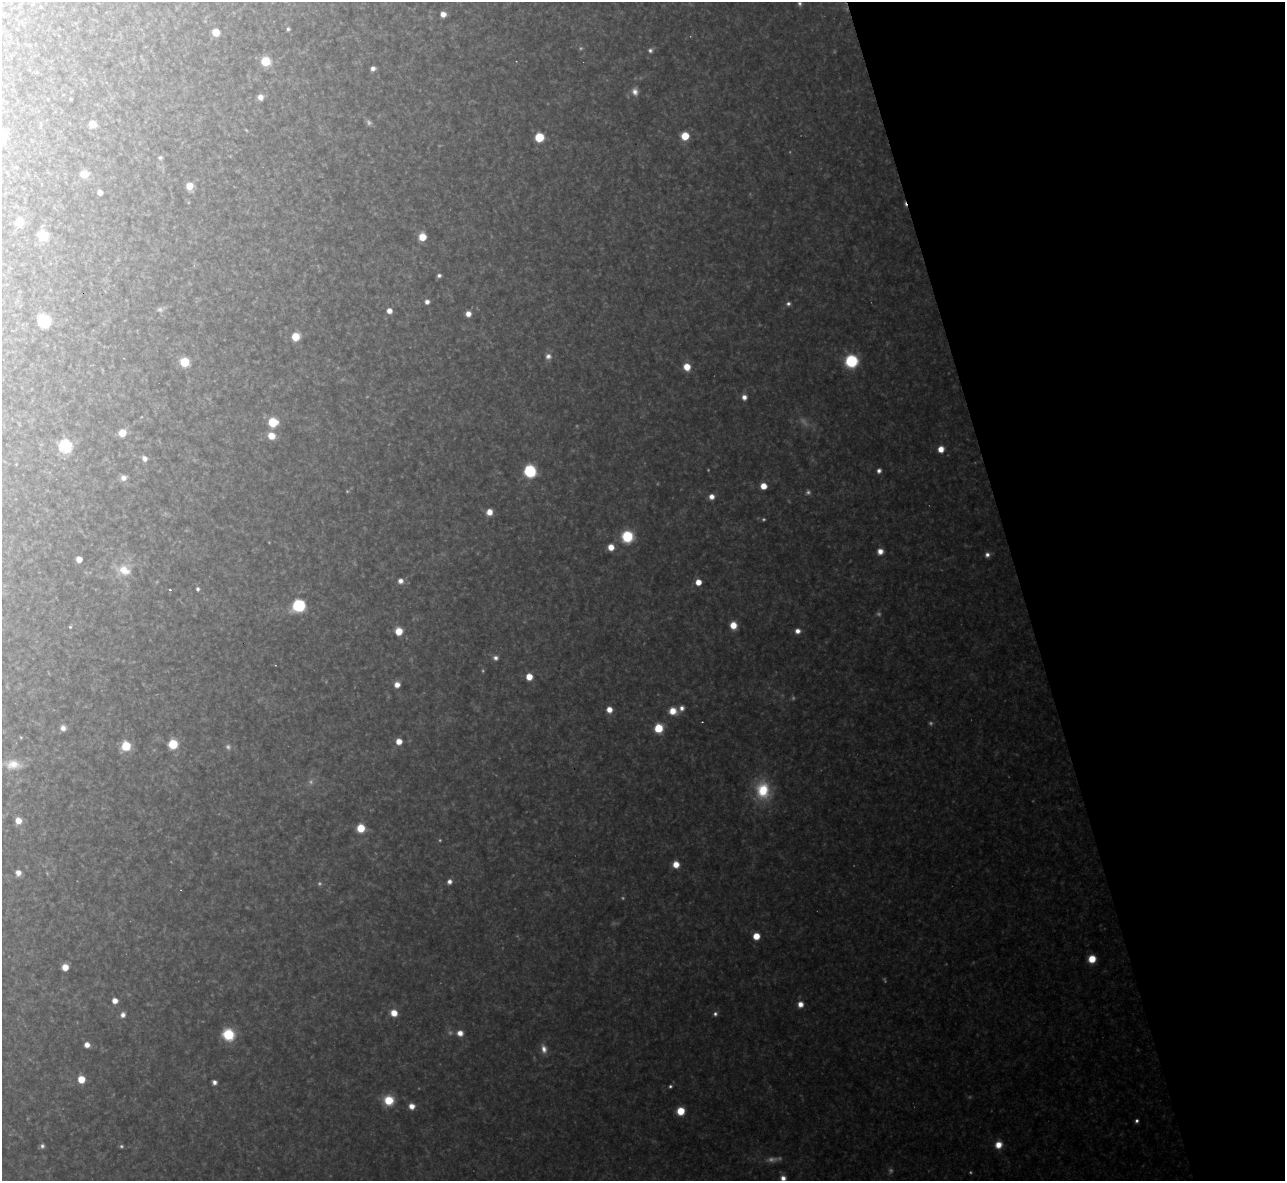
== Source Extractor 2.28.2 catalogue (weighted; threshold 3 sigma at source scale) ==
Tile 12 of 4 x 4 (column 4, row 3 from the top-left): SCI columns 3851-5133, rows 1320-2498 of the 5133 x 5115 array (HDU 1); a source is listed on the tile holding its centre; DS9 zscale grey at full resolution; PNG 1287 x 1183 px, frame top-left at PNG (2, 2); no overlay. Shown black and unused: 21% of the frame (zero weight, under 3 of 4 exposures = <1% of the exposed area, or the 3 px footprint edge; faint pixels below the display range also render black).
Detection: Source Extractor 2.28.2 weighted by HDU 2 'WHT'; one run over the whole footprint, this tile lists its part. Background 0.319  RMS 0.019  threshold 0.0867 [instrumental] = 3 sigma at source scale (4.5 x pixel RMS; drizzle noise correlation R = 1.50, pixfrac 1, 0.05/0.05 arcsec/px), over >= 5 px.
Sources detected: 125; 22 too faint to see at this stretch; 3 cosmic-ray / hot-pixel residue — not listed; the other 100 listed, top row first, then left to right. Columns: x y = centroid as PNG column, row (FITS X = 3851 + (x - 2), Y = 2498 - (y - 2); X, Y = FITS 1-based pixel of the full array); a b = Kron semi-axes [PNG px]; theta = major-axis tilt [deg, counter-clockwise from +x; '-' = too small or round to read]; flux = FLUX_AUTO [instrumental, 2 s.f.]
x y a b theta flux
443 14 5 5 - 16
288 29 5 4 - 4.4
216 32 6 6 - 33
650 50 7 6 - 6.1
265 61 7 6 - 68
373 68 5 4 - 8.3
635 92 10 8 -83 12
260 97 6 5 - 14
48 99 4 3 - 1.4
71 99 3 2 - 2.3
92 124 5 5 - 29
685 136 6 6 - 49
539 137 6 6 - 72
160 158 5 4 - 4.2
16 167 3 3 - 1.8
84 174 6 6 - 35
189 186 7 6 - 27
100 192 5 4 - 10
19 222 7 6 - 41
43 236 8 8 - 47
422 237 6 6 - 37
439 275 4 4 - 4.8
427 302 5 5 - 8.6
788 304 6 5 - 5.7
389 311 5 5 - 14
468 314 5 5 - 15
44 321 8 7 - 130
295 337 6 6 - 52
548 356 8 8 - 10
851 361 8 8 - 170
185 362 6 6 - 67
687 367 6 6 - 32
744 397 7 6 - 11
273 422 6 6 - 71
122 433 7 6 - 32
271 436 7 6 - 27
65 446 6 6 - 250
941 449 6 5 - 22
145 458 7 6 - 11
530 471 9 8 - 120
879 471 5 5 - 7
124 478 7 7 - 12
763 486 5 5 - 26
711 497 6 6 - 12
489 512 6 6 - 20
627 536 10 9 - 86
611 547 6 6 - 22
880 551 6 6 - 14
987 555 6 5 - 7.4
79 559 5 5 - 18
124 570 21 14 -13 42
400 581 6 6 - 10
698 582 5 5 - 26
198 589 4 4 - 5.1
299 606 10 9 - 120
733 625 7 6 - 26
70 627 4 4 - 2.6
399 631 6 6 - 37
797 631 6 5 - 11
496 658 6 6 - 7.3
529 677 5 5 - 28
397 685 6 6 - 15
682 708 7 6 - 9.2
609 710 6 6 - 18
673 711 8 7 - 27
63 728 6 6 - 11
658 728 6 6 - 63
399 741 5 5 - 19
173 744 6 6 - 93
126 746 6 6 - 73
13 764 22 13 -5 33
763 790 23 17 -87 83
18 821 6 6 - 20
361 828 6 6 - 50
676 864 6 6 - 24
18 873 5 5 - 13
449 882 6 5 - 8.8
756 936 5 5 - 31
1092 959 6 6 - 42
65 967 5 5 - 24
115 1001 5 5 - 16
800 1004 7 6 - 16
394 1013 7 6 - 25
715 1014 6 6 - 5.4
123 1015 7 6 - 9
460 1033 7 6 - 15
228 1034 9 8 - 89
87 1045 5 5 - 14
544 1049 11 7 -77 13
81 1079 6 6 - 36
214 1082 4 4 - 7.8
670 1086 4 4 - 3.5
389 1100 9 8 - 56
412 1106 6 6 - 15
681 1111 6 6 - 44
1137 1121 5 4 - 5
998 1145 8 7 - 22
42 1146 6 5 - 5.3
121 1146 5 5 - 3.4
783 1178 7 7 - 12
Isophote crosses this tile's border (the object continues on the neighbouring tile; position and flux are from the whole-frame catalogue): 1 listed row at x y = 783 1178